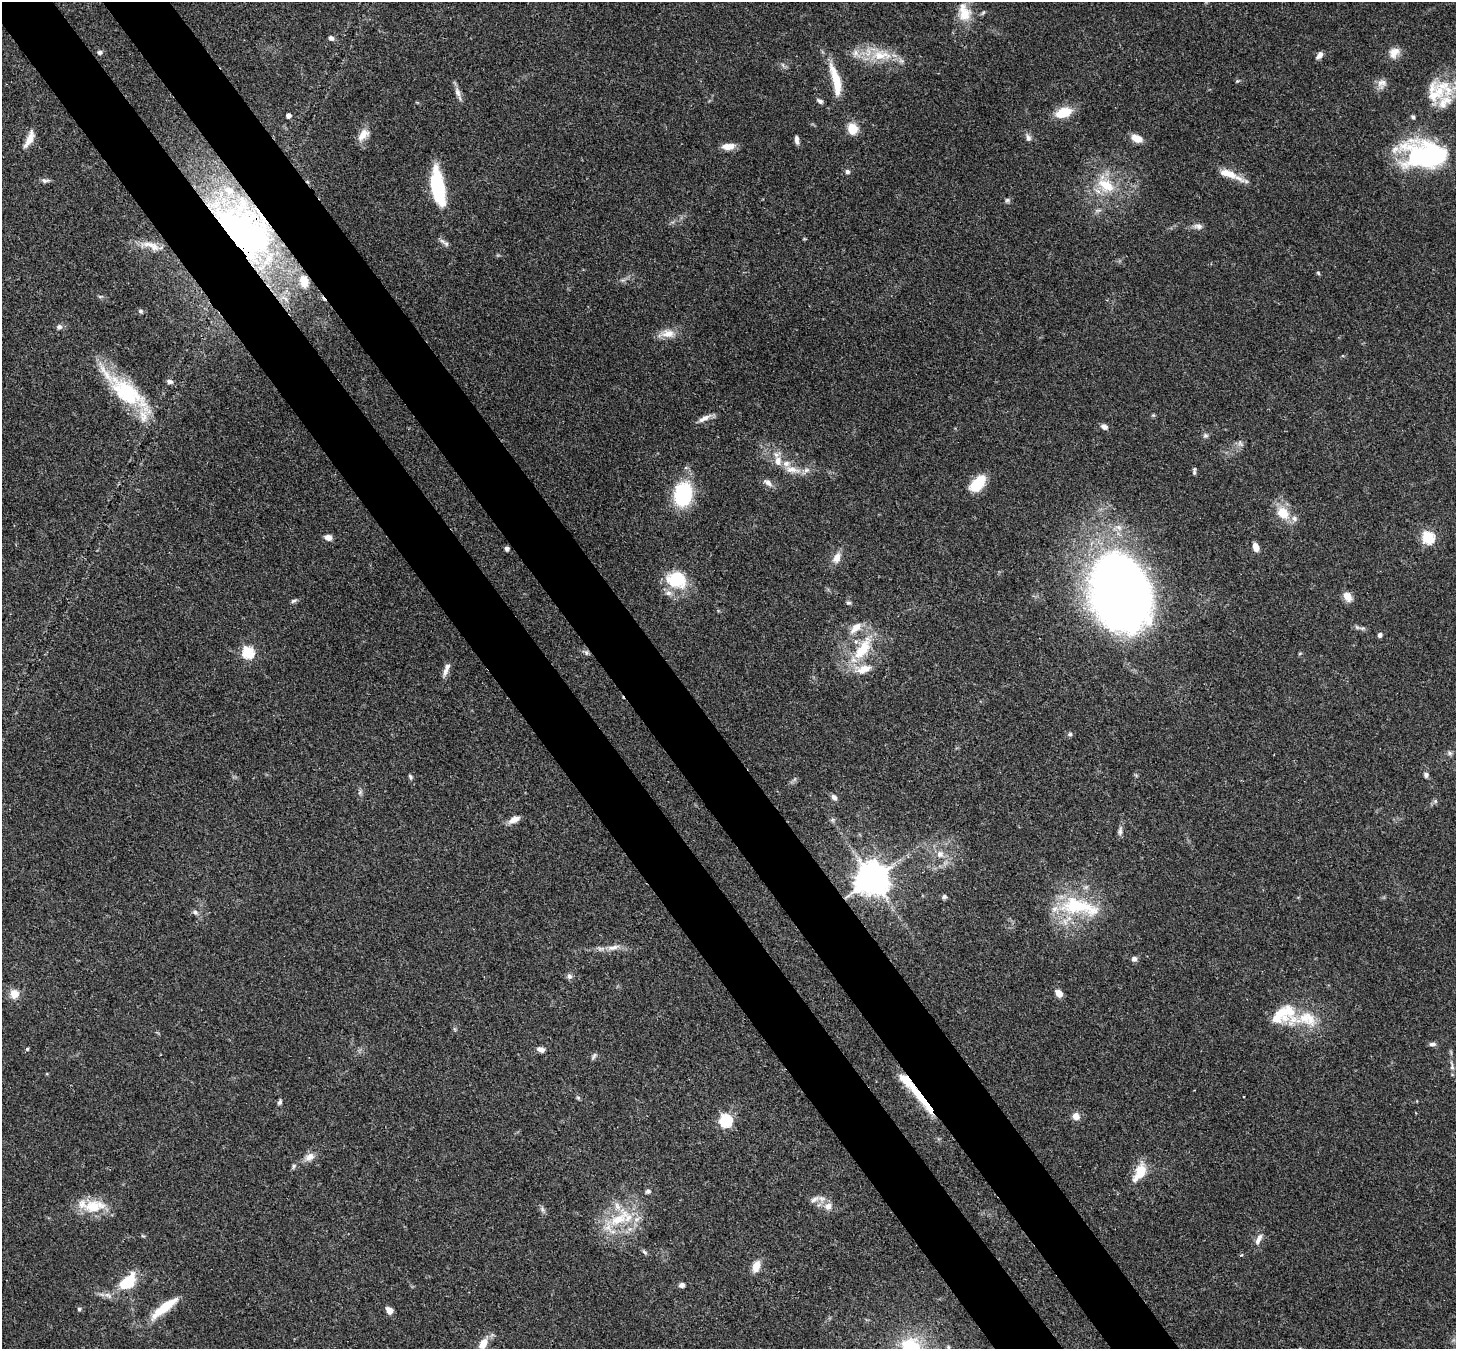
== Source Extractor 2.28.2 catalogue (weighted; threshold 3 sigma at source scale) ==
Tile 11 of 4 x 4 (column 3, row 3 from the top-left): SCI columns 2987-4440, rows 1556-2902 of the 5971 x 5944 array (HDU 1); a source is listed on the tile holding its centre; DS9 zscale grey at full resolution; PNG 1458 x 1351 px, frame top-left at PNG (2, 2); no overlay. Shown black and unused: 9% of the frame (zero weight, under 3 of 4 exposures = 7% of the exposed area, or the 3 px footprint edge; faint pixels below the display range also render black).
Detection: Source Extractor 2.28.2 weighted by HDU 2 'WHT'; one run over the whole footprint, this tile lists its part. Background 0.179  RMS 0.0049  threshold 0.022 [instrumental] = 3 sigma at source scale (4.5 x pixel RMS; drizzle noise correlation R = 1.50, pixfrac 1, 0.05/0.05 arcsec/px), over >= 5 px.
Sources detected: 142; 2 inside a brighter object's white glare — not listed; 16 inside a brighter listed object's ellipse — not listed separately; the other 124 listed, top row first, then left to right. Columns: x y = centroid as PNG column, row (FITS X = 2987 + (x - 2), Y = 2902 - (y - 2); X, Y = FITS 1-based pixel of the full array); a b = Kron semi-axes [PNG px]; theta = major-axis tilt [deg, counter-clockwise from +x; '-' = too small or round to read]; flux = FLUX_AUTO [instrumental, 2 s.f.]
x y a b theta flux
964 12 25 15 -77 9.8
331 38 7 6 - 1.5
100 52 6 5 - 1.2
1394 52 14 11 52 4.7
881 55 33 15 0 15
1319 55 9 6 53 2.3
783 65 7 4 -71 0.88
836 80 42 10 -76 14
1237 81 5 3 - 0.54
1382 83 14 11 46 3.5
458 92 13 7 -69 2.6
820 101 9 5 -36 1.3
1444 102 44 21 63 17
1063 113 16 9 16 13
288 115 4 4 - 2
1413 117 5 4 - 1.1
852 129 9 9 - 11
363 135 18 10 48 5.2
1028 138 9 7 -68 1.7
1137 138 13 8 -23 5.2
29 139 23 7 65 5
797 140 10 5 -84 1.8
728 146 15 7 4 5.1
1425 156 48 32 -15 66
847 172 6 5 - 1.3
1228 173 34 8 -21 8.2
45 180 13 5 -3 1.6
1106 185 26 16 -31 15
438 192 27 13 -87 30
1007 200 6 6 - 0.98
1198 226 13 7 -8 2.2
243 232 77 46 -41 150
442 241 10 6 -26 1.7
148 244 22 8 -6 5.4
1318 273 6 4 -46 0.64
304 281 17 11 -81 8.6
100 296 6 4 19 0.66
141 311 6 5 - 0.9
59 327 8 7 - 1.5
668 333 18 12 1 5.7
170 381 8 6 -7 1.5
127 392 60 23 -38 40
1153 415 6 4 -42 0.62
704 418 18 6 27 3.3
1104 427 9 6 -25 2.2
1205 435 6 6 - 1.1
1240 443 10 6 -59 1.4
778 461 13 10 88 4.6
792 470 22 8 -8 5.7
1194 471 9 4 90 1
768 482 14 7 -34 2.7
978 483 21 12 45 12
683 494 19 14 78 42
1283 513 20 15 -44 9.9
328 537 8 6 -12 2.9
1428 537 6 6 - 53
1256 547 8 5 -71 4.6
506 548 4 4 - 1.8
837 558 13 8 66 4.6
677 579 18 15 2 25
1120 592 66 46 -75 520
668 593 9 7 10 2.4
1347 596 12 9 -58 4.3
294 601 8 5 18 1.1
849 603 7 5 -25 0.96
1357 627 7 4 -19 1
856 628 19 9 41 5.3
1380 635 5 5 - 1.5
863 649 37 14 58 20
248 652 6 6 - 52
586 652 8 6 -59 1.3
1300 653 6 3 19 0.48
445 672 14 7 72 2.5
1070 734 6 5 - 0.97
1449 753 8 5 -27 1.2
1426 775 7 6 - 1.3
410 777 7 4 -60 0.87
360 792 7 4 57 0.99
834 797 8 6 -50 1.7
1435 801 6 4 -90 0.76
514 820 14 7 24 3.7
1120 831 12 5 78 1.8
940 854 9 9 - 3.1
872 879 10 10 - 1000
944 897 7 6 - 1.1
1079 906 60 22 -11 35
195 912 8 6 -27 1.5
613 948 19 6 15 3.9
1134 959 7 6 - 1.8
569 976 8 7 - 1.5
1059 993 9 7 -55 3.5
14 994 11 10 - 5.2
1307 1019 72 16 2 19
1432 1044 9 5 0 1.4
27 1049 4 4 - 0.67
541 1049 9 6 -21 2.4
594 1056 10 4 56 1
1452 1067 8 5 -89 1.3
578 1098 5 5 - 0.73
922 1099 50 7 -52 17
280 1102 8 5 68 1.1
1076 1116 9 8 - 3.7
726 1120 6 6 - 61
310 1157 14 9 34 3.8
293 1166 6 4 89 0.79
1140 1173 24 12 57 10
648 1191 6 5 - 1.1
815 1199 15 6 29 2.5
94 1206 33 17 5 15
828 1206 11 9 72 3.5
542 1209 7 4 -72 1.1
618 1219 37 14 33 20
143 1236 6 4 -18 0.59
1258 1239 18 7 64 3.2
644 1252 8 5 -52 1
756 1266 15 9 72 5
127 1282 17 10 42 20
682 1285 6 5 - 1.7
164 1308 42 10 38 14
79 1309 4 4 - 0.87
389 1310 8 6 -53 3.3
483 1344 15 9 61 5.8
948 1347 7 5 -74 0.96
910 1348 27 25 -6 33
Overlapping masked pixels (flux is a lower limit): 4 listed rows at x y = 243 232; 304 281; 586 652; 922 1099
Isophote crosses this tile's border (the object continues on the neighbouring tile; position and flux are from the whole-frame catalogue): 3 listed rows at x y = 483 1344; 948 1347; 910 1348